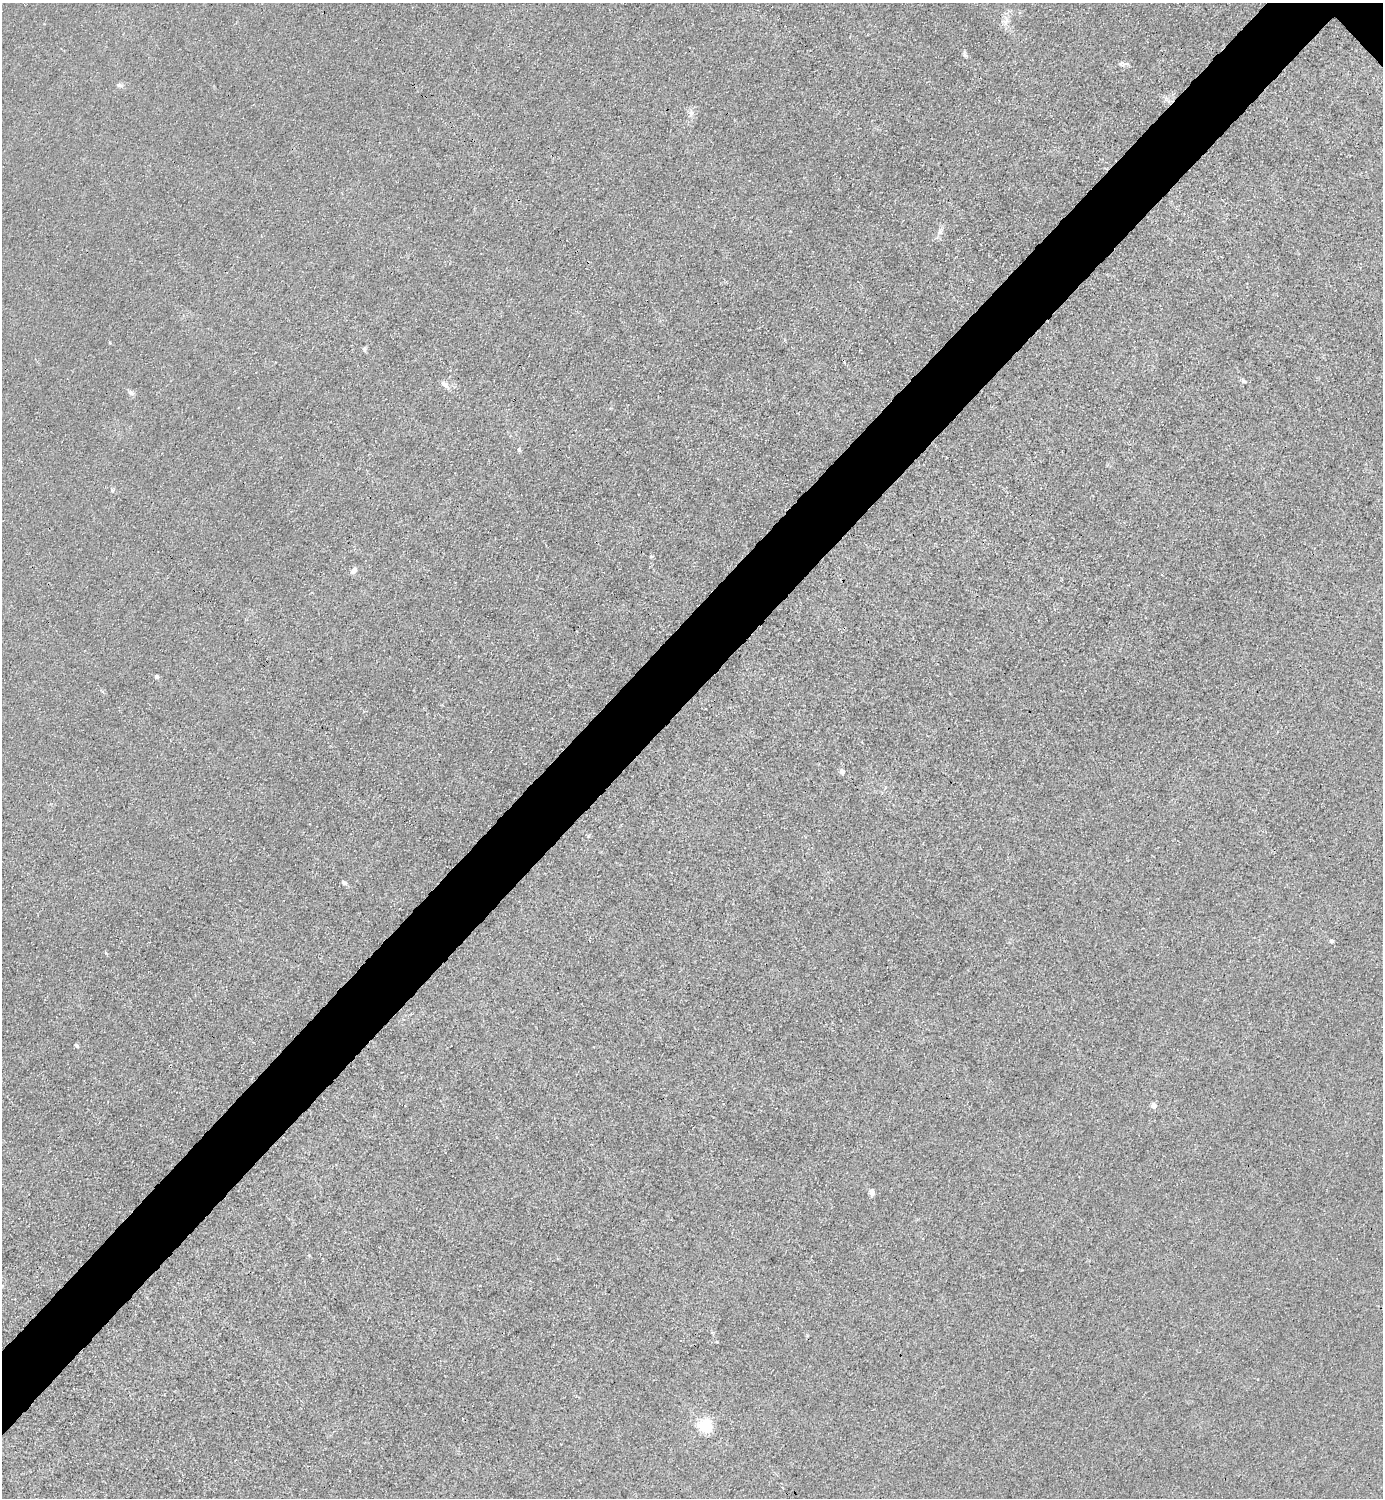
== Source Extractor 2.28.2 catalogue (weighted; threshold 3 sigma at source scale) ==
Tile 7 of 4 x 4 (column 3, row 2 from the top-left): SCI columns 3065-4445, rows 2993-4488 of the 5985 x 5985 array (HDU 1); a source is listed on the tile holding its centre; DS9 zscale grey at full resolution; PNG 1385 x 1500 px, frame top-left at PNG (2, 3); no overlay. Shown black and unused: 5% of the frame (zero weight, under 3 of 4 exposures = <1% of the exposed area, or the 3 px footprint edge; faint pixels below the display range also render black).
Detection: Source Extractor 2.28.2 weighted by HDU 2 'WHT'; one run over the whole footprint, this tile lists its part. Background 0.0211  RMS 0.0061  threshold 0.0276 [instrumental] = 3 sigma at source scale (4.5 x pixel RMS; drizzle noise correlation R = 1.50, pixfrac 1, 0.05/0.05 arcsec/px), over >= 5 px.
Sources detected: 23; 1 cosmic-ray / hot-pixel residue — not listed; the other 22 listed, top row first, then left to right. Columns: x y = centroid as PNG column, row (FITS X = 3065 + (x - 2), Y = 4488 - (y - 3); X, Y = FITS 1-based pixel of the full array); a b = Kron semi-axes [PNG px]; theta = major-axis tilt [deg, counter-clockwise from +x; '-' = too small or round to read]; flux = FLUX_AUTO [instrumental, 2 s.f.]
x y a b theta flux
1006 19 9 4 89 2.6
965 55 8 5 -60 1.3
1123 64 16 5 -5 2.1
119 85 8 5 -26 1.4
691 113 8 6 -89 2.4
940 232 8 6 72 2.2
364 349 7 5 89 1
1244 381 8 5 -19 1.2
444 384 13 6 -45 2.9
131 393 8 6 -61 1.7
519 449 5 4 - 1.3
113 490 5 5 - 0.93
651 556 5 3 - 0.65
353 571 9 6 47 2.5
156 677 4 4 - 1.6
842 772 5 4 - 3.8
344 883 7 5 -25 1.6
1332 941 5 4 - 1.2
76 1045 5 4 - 1.2
1154 1106 5 5 - 4.8
872 1192 8 6 -85 2.2
705 1426 5 5 - 130